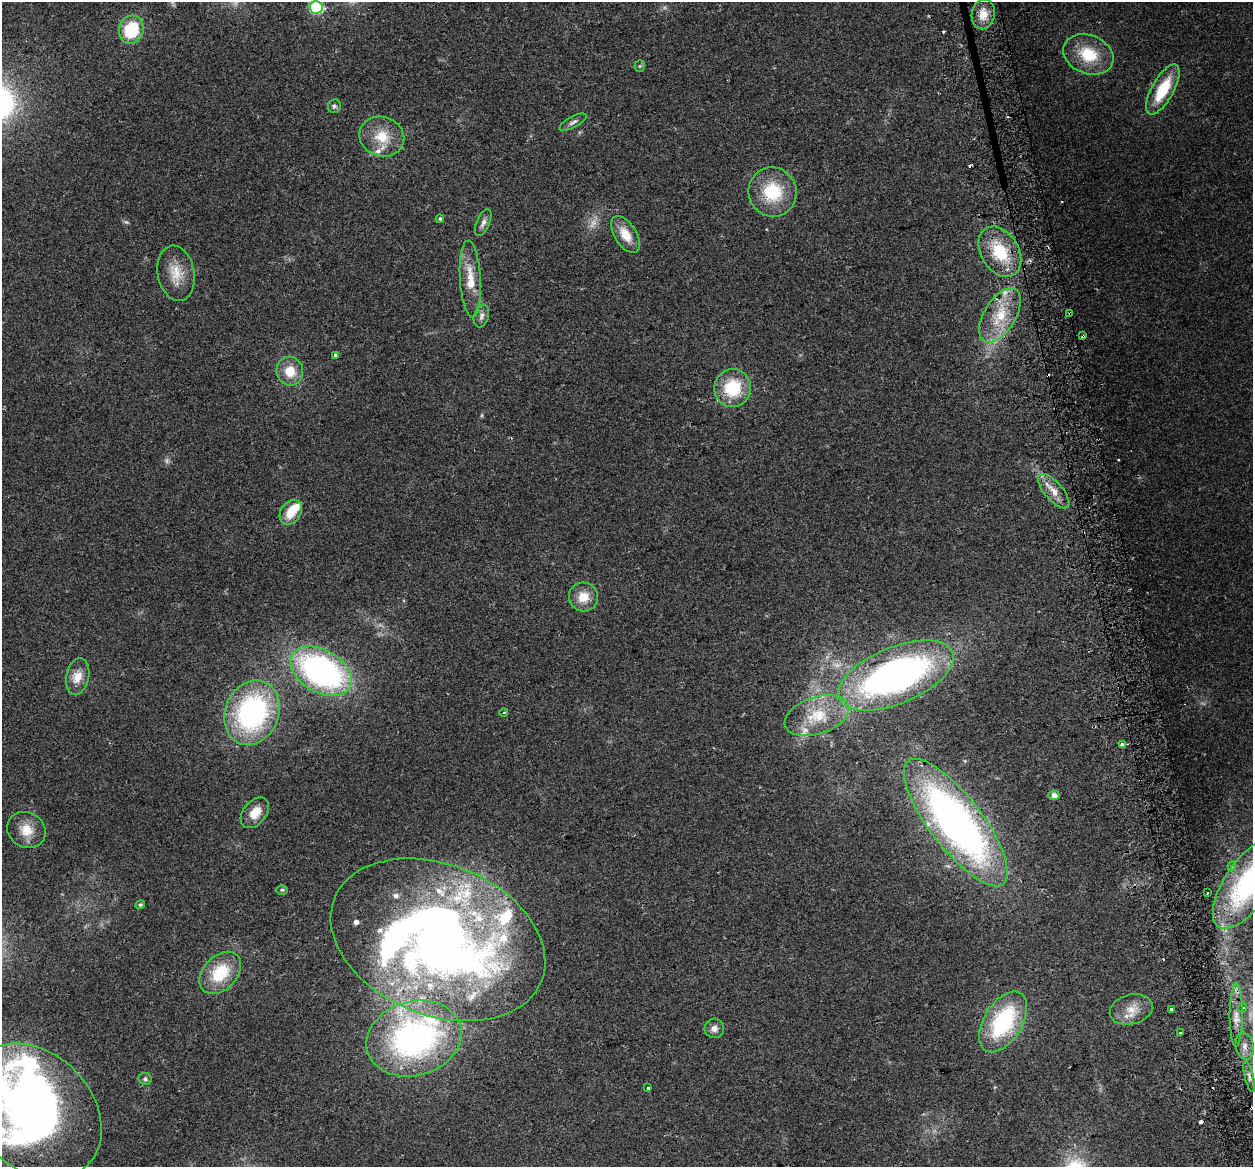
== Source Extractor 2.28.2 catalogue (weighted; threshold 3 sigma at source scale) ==
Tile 6 of 4 x 4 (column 2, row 2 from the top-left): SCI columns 1283-2533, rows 2424-3588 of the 5066 x 4797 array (HDU 1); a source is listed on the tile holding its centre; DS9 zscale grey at full resolution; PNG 1255 x 1169 px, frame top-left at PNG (2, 2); each listed source drawn as its Kron ellipse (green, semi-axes under 4 px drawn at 4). Shown black and unused: <1% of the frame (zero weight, under 2 of 3 exposures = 2% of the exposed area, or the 3 px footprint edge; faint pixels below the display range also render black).
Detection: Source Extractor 2.28.2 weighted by HDU 2 'WHT'; one run over the whole footprint, this tile lists its part. Background 0.118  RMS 0.011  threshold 0.0497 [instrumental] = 3 sigma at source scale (4.5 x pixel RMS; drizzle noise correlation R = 1.50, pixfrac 1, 0.0396/0.0396 arcsec/px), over >= 5 px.
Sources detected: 90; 6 too faint to see at this stretch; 2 inside a brighter object's white glare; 10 cosmic-ray / hot-pixel residue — neither listed nor drawn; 15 inside a brighter listed object's ellipse — not listed separately; the other 57 listed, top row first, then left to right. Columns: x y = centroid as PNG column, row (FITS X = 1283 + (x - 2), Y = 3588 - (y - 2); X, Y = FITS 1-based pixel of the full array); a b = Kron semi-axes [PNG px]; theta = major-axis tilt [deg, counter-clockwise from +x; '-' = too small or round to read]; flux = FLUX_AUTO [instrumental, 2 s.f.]
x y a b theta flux
316 7 6 6 - 130
983 14 15 11 80 14
131 30 14 12 73 62
1088 54 26 19 -22 46
640 66 5 5 - 1.6
1163 89 28 11 61 47
334 106 7 6 - 2.6
573 122 15 5 28 4.1
382 137 22 20 -20 30
773 192 25 24 - 54
440 219 4 4 - 1.8
483 223 14 6 67 5.1
625 234 21 11 -57 20
1000 252 27 19 -59 49
176 273 28 18 -80 25
470 279 39 10 -87 26
1070 313 3 3 - 2.9
1000 315 30 16 58 38
481 316 12 7 73 4.6
1083 336 4 3 - 7.6
336 355 3 3 - 15
290 371 14 13 - 20
733 388 19 18 - 51
1054 491 21 9 -49 15
291 512 13 10 56 22
583 597 15 14 - 19
321 671 33 21 -30 320
896 675 61 28 22 440
78 677 18 11 79 15
504 712 4 3 - 1.2
252 713 33 27 68 220
817 716 33 18 19 41
1122 745 4 3 - 30
1054 795 5 5 - 6.8
255 813 17 11 51 16
956 823 78 26 -52 590
26 830 20 17 -32 21
1232 866 5 4 - 2.3
1248 883 52 23 55 170
282 890 6 5 - 1.7
1207 893 3 2 - 1.4
140 905 5 4 - 1.6
438 940 112 75 -22 840
220 973 24 17 46 48
1243 1008 5 4 - 2.1
1131 1009 22 14 14 18
1171 1009 3 3 - 3.5
1236 1015 31 6 90 15
1003 1022 33 19 59 110
714 1028 10 9 - 6.4
1180 1033 3 2 - 1.7
414 1039 48 37 16 320
1245 1046 13 9 -79 8.4
1249 1077 15 4 -76 5
145 1079 6 6 - 2.2
648 1088 4 3 - 2.8
34 1111 76 57 -46 740
Overlapping masked pixels (flux is a lower limit): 5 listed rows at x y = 1070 313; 1000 315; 1083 336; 1054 491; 1245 1046
Isophote crosses this tile's border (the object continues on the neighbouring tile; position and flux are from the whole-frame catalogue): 3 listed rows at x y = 316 7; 1248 883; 34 1111